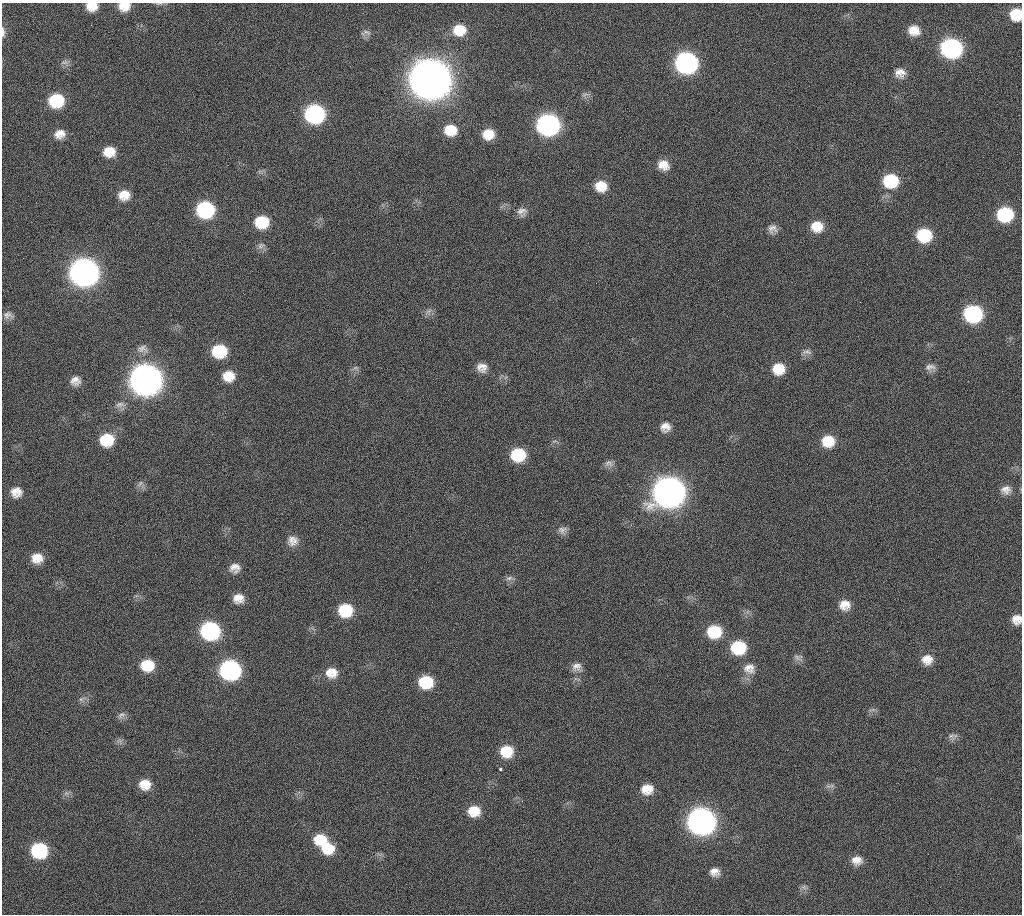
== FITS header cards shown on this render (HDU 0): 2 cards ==
NAXIS1  =                 1020 / length of data axis 1
NAXIS2  =                 912  / length of data axis 2

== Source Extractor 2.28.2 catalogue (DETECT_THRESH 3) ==
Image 1020 x 912 px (HDU 0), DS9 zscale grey, 1 PNG px = 1 image px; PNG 1024 x 916 px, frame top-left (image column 1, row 912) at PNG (2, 3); no overlay
Background 282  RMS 17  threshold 51.7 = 3 sigma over >= 5 px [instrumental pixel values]
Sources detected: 94; all 94 listed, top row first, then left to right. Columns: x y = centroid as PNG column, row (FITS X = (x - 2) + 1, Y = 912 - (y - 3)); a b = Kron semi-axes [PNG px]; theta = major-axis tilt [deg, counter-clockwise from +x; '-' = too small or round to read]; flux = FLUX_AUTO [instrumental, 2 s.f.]
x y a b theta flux
92 6 12 9 -2 1.5e+04
124 6 13 10 3 1.5e+04
1016 14 11 10 - 3.0e+04
91 25 2 2 - 6.3e+03
459 30 15 13 -2 2.6e+04
914 30 13 11 -15 1.6e+04
3 32 14 5 -87 5.1e+03
367 32 13 6 -13 4.9e+03
951 48 14 12 -11 2.5e+05
64 62 12 6 11 4.3e+03
686 63 14 13 - 3.5e+05
900 73 13 11 -14 1.0e+04
430 79 16 15 - 4.7e+06
56 101 14 12 4 5.9e+04
315 114 14 12 -4 2.0e+05
548 125 14 13 - 3.5e+05
450 130 14 12 -10 2.3e+04
60 134 13 11 22 1.2e+04
488 134 12 11 - 1.9e+04
109 152 13 11 6 1.9e+04
663 165 14 12 -27 1.4e+04
891 181 14 13 - 5.8e+04
601 186 14 13 - 2.1e+04
124 195 13 12 - 1.6e+04
205 210 13 12 - 1.2e+05
522 212 13 12 - 7.9e+03
1005 214 13 12 - 7.7e+04
262 222 13 12 - 3.8e+04
817 226 14 12 -1 2.0e+04
772 229 11 11 - 7.5e+03
924 235 13 12 - 5.5e+04
261 246 11 7 31 4.6e+03
84 272 15 14 - 1.1e+06
860 302 2 2 - 4.7e+03
428 311 12 5 32 4.2e+03
973 314 13 12 - 1.4e+05
8 315 13 9 -7 6.4e+03
142 349 14 10 3 7.8e+03
219 351 13 12 - 5.0e+04
807 352 14 7 -2 5.5e+03
482 367 13 12 - 1.1e+04
930 367 14 8 3 6.9e+03
355 368 7 4 19 2.3e+03
778 369 13 12 - 2.3e+04
228 376 13 12 - 1.8e+04
146 380 15 14 - 1.6e+06
75 381 12 10 0 9.0e+03
120 404 14 8 0 6.4e+03
665 427 12 11 - 1.0e+04
107 440 14 13 - 3.9e+04
828 441 14 13 - 2.7e+04
518 455 13 12 - 4.9e+04
609 463 12 9 -11 5.7e+03
140 484 10 5 63 3.6e+03
1006 490 13 12 - 9.5e+03
16 492 13 12 - 1.3e+04
669 492 16 14 9 1.5e+06
562 530 12 10 1 6.5e+03
292 539 18 10 71 1.0e+04
37 558 12 10 -4 1.6e+04
235 568 12 10 0 9.3e+03
509 578 11 5 18 4.0e+03
238 598 11 10 - 1.2e+04
845 605 13 12 - 1.4e+04
345 610 13 12 - 4.4e+04
1017 619 11 11 - 1.2e+04
210 631 14 12 -11 1.8e+05
714 632 14 13 - 4.5e+04
738 647 14 13 - 5.4e+04
798 658 14 6 -37 4.7e+03
927 659 13 12 - 1.4e+04
147 665 13 12 - 3.1e+04
577 667 13 10 15 8.2e+03
749 668 16 14 -17 1.4e+04
230 670 13 12 - 2.6e+05
331 673 14 12 -9 1.6e+04
426 682 13 11 -6 4.3e+04
81 699 6 6 - 3.2e+03
121 715 13 7 29 5.1e+03
951 736 12 8 -7 4.7e+03
506 751 14 13 - 2.8e+04
500 769 3 3 - 1.7e+03
145 784 13 12 - 1.8e+04
830 786 15 4 11 3.2e+03
647 789 14 12 6 1.7e+04
66 793 7 6 - 3.5e+03
474 811 14 12 -1 2.2e+04
701 821 15 14 - 8.9e+05
320 839 16 13 4 2.8e+04
328 848 15 13 -20 3.1e+04
39 850 13 12 - 8.7e+04
857 860 13 11 -4 1.1e+04
715 872 13 11 -11 9.9e+03
804 887 8 7 - 3.9e+03
At the frame edge (FLAGS 8, measured only in part): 5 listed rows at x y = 92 6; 124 6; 1016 14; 3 32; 1017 619